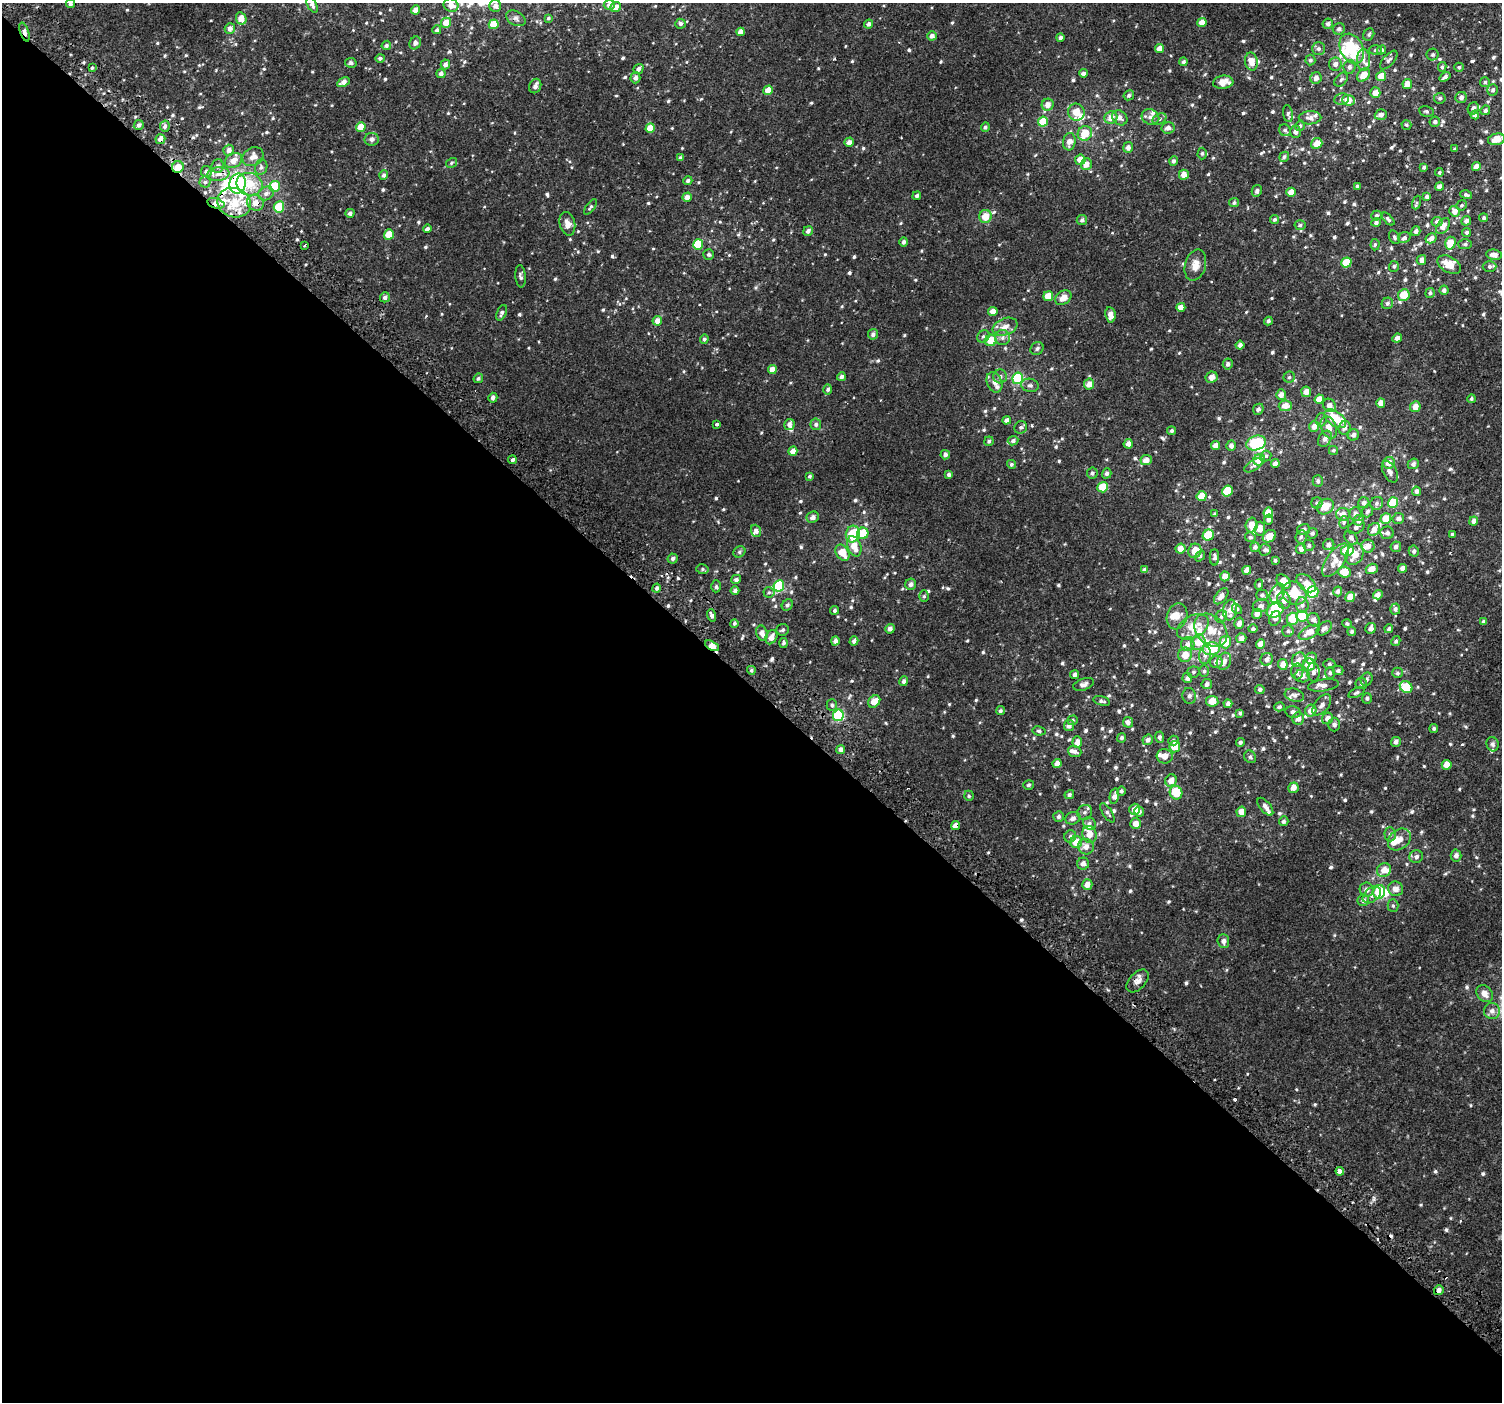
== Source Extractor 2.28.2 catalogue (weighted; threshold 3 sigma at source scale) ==
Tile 14 of 4 x 4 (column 2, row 4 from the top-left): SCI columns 1564-3063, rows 224-1623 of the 6113 x 6113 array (HDU 1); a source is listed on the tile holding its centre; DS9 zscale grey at full resolution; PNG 1504 x 1404 px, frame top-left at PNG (2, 3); each listed source drawn as its Kron ellipse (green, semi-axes under 4 px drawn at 4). Shown black and unused: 51% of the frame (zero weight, under 2 of 3 exposures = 3% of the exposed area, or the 3 px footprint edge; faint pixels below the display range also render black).
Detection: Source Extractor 2.28.2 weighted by HDU 2 'WHT'; one run over the whole footprint, this tile lists its part. Background 0.00226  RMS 0.003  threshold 0.0136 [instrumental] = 3 sigma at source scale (4.5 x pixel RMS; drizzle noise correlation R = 1.50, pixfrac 1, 0.0396/0.0396 arcsec/px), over >= 5 px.
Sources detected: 835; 5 inside a brighter object's white glare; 5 cosmic-ray / hot-pixel residue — neither listed nor drawn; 48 inside a brighter listed object's ellipse — not listed separately; of the other 777, all 500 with FLUX_AUTO >= 0.502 (the completeness limit of this list) listed and drawn (277 fainter detections not listed), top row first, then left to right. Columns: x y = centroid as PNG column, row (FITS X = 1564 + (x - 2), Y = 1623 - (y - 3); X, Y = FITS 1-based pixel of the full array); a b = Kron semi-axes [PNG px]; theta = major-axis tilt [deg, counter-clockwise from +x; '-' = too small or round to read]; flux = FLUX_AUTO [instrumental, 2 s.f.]
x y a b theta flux
70 4 4 4 - 0.7
312 5 8 4 -61 0.86
451 5 7 6 - 2.2
609 5 5 5 - 1.4
495 6 6 6 - 1.4
616 7 5 4 - 2.1
416 10 4 4 - 2.3
241 18 6 5 - 3
516 18 10 7 -29 0.97
548 18 4 3 - 0.57
1202 22 4 4 - 2.5
446 23 5 5 - 3.2
494 24 5 4 - 6.7
680 24 5 5 - 0.71
869 24 5 4 - 0.93
1328 24 5 5 - 1
230 28 5 5 - 1.4
1339 29 6 5 - 0.93
437 30 4 4 - 0.57
24 32 10 4 -71 1.6
741 32 4 4 - 1.7
1369 34 6 5 - 0.51
932 36 5 4 - 1.3
1060 38 4 4 - 0.84
415 43 7 5 62 1.1
386 45 5 4 - 0.72
1159 49 4 4 - 2.5
1319 49 6 6 - 0.97
1352 49 16 11 -63 12
1376 50 6 5 - 0.6
1382 50 5 4 - 0.67
1433 55 6 6 - 0.63
380 58 5 4 - 0.7
1310 60 5 5 - 0.65
1363 60 11 6 -89 1.6
1389 60 11 5 47 0.96
1183 62 4 4 - 0.69
1251 62 9 6 -79 3.2
351 63 6 5 - 0.65
445 64 5 4 - 1.3
1335 64 6 6 - 1.5
1349 67 7 6 - 0.99
1442 67 5 4 - 0.52
1459 67 5 4 - 0.55
92 68 3 3 - 1.6
638 69 5 4 - 1.2
441 73 4 4 - 1.1
1083 73 4 4 - 1.1
1364 75 7 5 50 4
1381 76 5 4 - 3.6
1445 77 6 4 37 0.91
635 78 5 5 - 1.1
1316 78 6 5 - 1.4
1341 80 8 5 48 0.67
343 82 7 4 27 1.7
1223 82 10 6 6 3.2
1485 82 5 5 - 0.52
1407 84 5 5 - 2.5
535 86 7 5 66 1.3
768 90 5 4 - 4.4
1493 90 6 5 - 0.67
1375 93 5 5 - 2.5
1129 95 5 4 - 0.67
1461 97 6 5 - 1.2
1440 98 6 5 - 0.66
1341 99 7 5 7 0.78
1348 100 6 5 - 3.6
1048 105 6 6 - 2.1
1473 108 6 5 - 1.4
1485 110 5 4 - 0.79
1426 111 7 5 -12 0.52
1076 112 8 8 - 4
1288 114 8 5 -80 0.62
1381 115 6 5 - 1.4
1475 115 4 4 - 1.2
1150 117 9 7 -25 1.4
1111 118 6 6 - 2.6
1120 118 8 7 - 1.5
1310 118 11 6 2 1.6
1159 119 7 5 29 0.7
1043 122 5 5 - 7.9
1435 122 5 5 - 0.77
139 125 5 5 - 0.86
1406 125 5 5 - 0.57
165 126 6 5 - 0.9
1300 126 5 4 - 0.63
361 127 5 4 - 4.1
985 127 5 4 - 0.68
650 128 5 4 - 3.6
1168 128 6 5 - 1.2
1285 130 6 5 - 0.62
1295 132 6 5 - 1.4
1085 133 7 7 - 4.3
160 139 5 5 - 1.9
372 139 7 6 - 1
1496 139 8 5 14 4.5
849 142 5 4 - 1.3
1069 142 9 6 82 2.2
1317 143 6 5 - 3.5
1128 147 5 5 - 1.3
1455 149 4 3 - 0.5
229 150 5 5 - 1.5
1202 153 6 4 88 0.51
253 157 11 9 32 2.2
1284 157 5 4 - 0.63
681 158 4 4 - 0.94
233 160 9 7 32 2.5
1080 160 5 5 - 3.5
1174 161 5 4 - 0.79
451 163 6 4 32 0.53
1086 164 6 5 - 2.2
218 166 7 6 - 1.1
1476 166 4 4 - 1.8
178 167 6 5 - 3.7
261 167 8 6 74 0.79
1424 167 4 3 - 0.61
206 171 5 5 - 1
1439 172 4 4 - 0.53
218 174 11 6 8 1.9
384 175 4 4 - 0.76
1184 175 5 5 - 2.4
688 181 4 4 - 0.78
205 182 5 5 - 0.68
237 184 10 8 80 48
249 184 13 11 -20 5.9
275 186 5 5 - 9.3
1357 186 4 3 - 0.58
1439 186 4 4 - 1.4
1257 191 6 5 - 0.81
1291 192 4 4 - 2.6
266 193 8 6 25 1.3
1466 195 6 4 -14 0.61
917 196 4 4 - 0.76
687 197 5 4 - 1.5
1427 197 4 4 - 0.9
1417 202 7 4 71 0.52
216 203 9 5 -16 1.6
234 203 17 14 -20 8.2
255 203 8 7 - 2.4
1234 203 5 4 - 0.6
1462 205 5 5 - 0.53
279 207 5 5 - 7
590 207 9 4 53 0.58
1455 211 5 5 - 2
350 213 5 4 - 0.87
985 216 6 6 - 3.6
1376 216 5 5 - 0.77
1484 218 4 4 - 0.55
1275 219 5 4 - 0.58
1388 219 8 4 -46 0.67
1082 220 5 5 - 0.89
1466 221 5 4 - 1
1376 222 5 4 - 0.82
1437 222 5 5 - 1.2
567 224 12 7 -77 2.3
1300 225 5 5 - 0.52
1443 226 9 5 55 2.5
427 229 4 3 - 0.66
808 231 5 4 - 1
1416 231 5 4 - 0.99
1467 232 4 4 - 0.58
389 234 5 4 - 6.9
1394 237 7 5 -61 0.58
1404 238 6 5 - 0.9
1431 238 6 4 28 1.8
904 242 5 4 - 0.77
1450 243 6 5 - 5.3
698 244 5 5 - 11
1465 244 7 5 2 0.67
1375 245 5 4 - 0.56
304 246 3 3 - 0.56
709 254 5 5 - 0.65
1494 255 8 5 -10 1.7
1421 260 5 4 - 1.4
1346 263 5 5 - 7.3
1195 265 16 10 74 2.8
1449 265 13 8 -30 4.2
1394 266 5 5 - 0.57
1490 266 7 5 1 0.75
521 276 11 5 -86 0.88
1444 290 4 4 - 0.91
1430 293 5 4 - 0.6
1404 295 6 5 - 6.4
1048 296 5 5 - 4
385 297 5 5 - 1
1063 298 9 6 36 2.5
1387 303 6 5 - 0.84
1181 307 4 4 - 2.6
993 311 4 4 - 2
502 313 8 4 67 0.83
1110 315 8 5 -80 2.1
657 321 5 4 - 1.8
1268 321 4 4 - 0.74
1005 327 13 8 21 2.4
873 334 5 5 - 0.9
983 336 7 5 37 0.72
1002 338 7 7 - 1.1
1397 338 5 4 - 1
704 339 5 4 - 0.63
991 340 6 5 - 4.9
1240 345 4 4 - 1.2
1037 349 7 6 - 0.75
1228 364 5 5 - 0.85
772 370 4 4 - 2
1000 376 7 7 - 0.92
841 377 4 4 - 1
1211 377 6 5 - 1.9
1289 377 6 5 - 0.59
478 378 5 4 - 0.61
1018 378 5 5 - 20
994 382 10 7 -67 1.7
1089 384 5 5 - 2.1
1030 385 9 6 -10 0.88
828 389 5 4 - 0.61
1306 392 5 5 - 1.7
1281 394 5 5 - 1.4
493 398 5 4 - 0.82
1319 399 5 4 - 3
1471 399 4 4 - 0.5
1381 403 4 4 - 2.2
1329 405 7 6 - 1.6
1285 406 6 5 - 2.5
1415 407 5 5 - 2.6
1258 409 6 5 - 0.75
1335 419 12 7 -37 6.6
1007 420 4 4 - 1.1
1321 420 6 5 - 0.66
717 424 3 3 - 2.7
789 424 5 5 - 1.2
816 424 6 5 - 0.81
1314 426 5 5 - 1.7
1021 427 6 6 - 0.68
1329 427 11 7 -66 2.4
1345 428 7 5 65 1.3
1172 431 4 4 - 0.62
1353 435 6 5 - 1.1
1325 439 8 6 58 1.4
989 441 5 4 - 0.65
1013 441 5 4 - 0.81
1256 443 10 7 18 14
1128 444 5 4 - 1.4
1215 445 4 4 - 1.8
1231 446 5 5 - 1.1
1333 450 4 4 - 0.51
793 451 5 4 - 1.9
945 455 4 4 - 0.97
1266 456 5 5 - 0.57
512 460 4 3 - 1.2
1146 460 5 5 - 1.9
1259 460 6 5 - 4.6
1389 463 6 6 - 2.5
1011 464 4 4 - 0.51
1275 464 4 4 - 1.4
1413 464 5 5 - 0.87
1253 465 10 5 31 0.74
1390 472 12 6 -61 1.2
1092 473 5 5 - 0.77
1107 473 5 4 - 0.77
949 475 4 4 - 0.82
809 476 3 3 - 0.54
1318 481 5 5 - 0.77
1103 487 5 5 - 6.7
1227 491 5 5 - 8.8
1416 491 4 4 - 1
1202 496 5 5 - 5.2
1393 502 5 5 - 8.2
1317 503 5 5 - 0.66
1364 503 5 5 - 1
1377 503 7 6 - 0.81
1325 507 9 7 36 3.8
1368 511 6 5 - 0.73
1268 513 5 4 - 4.7
1215 514 4 4 - 0.51
1343 514 7 6 - 1.8
1355 514 7 6 - 0.95
813 517 6 5 - 1.1
1398 518 6 5 - 0.92
1268 519 5 4 - 0.92
1386 519 5 5 - 4.7
1359 520 5 5 - 1.6
1474 521 4 4 - 1.2
1344 522 6 4 76 0.51
1251 525 7 6 - 2.9
1356 527 9 6 32 1
1260 529 7 5 85 2.4
1304 529 6 5 - 0.95
1374 529 7 5 51 2
756 531 6 5 - 0.96
863 533 6 5 - 6.2
1312 533 5 5 - 0.64
1387 533 7 6 - 1.1
853 534 8 7 - 10
1452 534 4 3 - 0.5
1208 535 6 5 - 7.9
1269 536 7 5 39 3.5
1250 537 5 4 - 0.52
1301 537 7 5 82 0.66
1351 538 8 5 -48 0.87
1309 545 5 5 - 0.57
1329 545 6 5 - 1
854 546 10 6 -71 3.6
1368 546 6 6 - 1.9
1255 547 5 4 - 0.94
1396 547 5 5 - 0.82
1180 548 5 5 - 2.3
1301 549 5 5 - 1.3
1265 550 6 5 - 0.71
1347 550 6 5 - 7.5
1195 551 7 6 - 3.3
1414 551 5 5 - 0.77
739 552 6 5 - 0.59
842 553 9 6 -55 4.8
1355 554 11 8 65 4
1200 556 6 4 53 0.62
1214 557 8 4 90 0.84
673 559 5 5 - 0.78
1275 560 3 3 - 0.57
1336 560 19 9 55 3.4
1403 568 4 4 - 1.5
702 569 6 5 - 0.57
1372 569 6 5 - 2.3
1144 570 4 4 - 1.2
1247 570 4 4 - 1.9
1345 572 6 5 - 4.5
1225 576 5 4 - 2.3
736 579 5 4 - 0.83
1284 581 8 6 -45 4.2
1306 583 11 7 -41 2.8
911 584 5 5 - 1.1
1259 585 5 4 - 0.53
716 586 6 4 -90 0.58
779 586 6 5 - 19
657 588 4 4 - 0.73
735 591 4 4 - 0.81
1338 591 5 4 - 0.88
769 592 5 5 - 0.56
1313 592 6 5 - 16
1277 593 10 7 63 2.5
1294 593 13 11 -38 8.4
1262 595 6 5 - 0.75
1378 595 5 4 - 1.5
924 596 6 5 - 0.5
1221 596 9 5 52 1.8
1350 597 5 4 - 3.1
1284 600 8 7 - 1.7
787 605 6 5 - 0.59
1302 605 8 6 -88 1.1
1261 606 8 6 13 0.89
1237 609 6 4 -50 0.59
1395 609 5 5 - 0.86
835 610 4 3 - 0.54
1230 610 10 7 82 2.3
1275 610 9 6 33 12
1257 614 5 4 - 1.6
711 615 6 4 -73 0.91
1177 616 13 10 73 2.7
1302 616 6 5 - 10
1221 617 6 5 - 0.6
1275 619 7 6 - 0.97
1292 619 6 6 - 5.4
1314 620 7 6 - 1.1
1483 622 4 3 - 0.73
734 623 4 4 - 0.65
1239 623 6 5 - 1.3
1347 624 4 4 - 0.52
1193 627 17 11 29 4.9
1324 628 9 5 41 0.99
1371 628 5 5 - 1.2
890 629 5 4 - 1.1
1253 629 4 4 - 0.6
1389 629 4 4 - 0.65
783 630 6 6 - 0.64
1211 630 19 14 -46 5.9
1288 631 6 5 - 0.57
1352 631 4 4 - 0.66
1309 632 11 6 28 3.3
762 633 8 5 -72 1.8
771 637 7 5 61 2.2
1241 638 5 5 - 1.4
835 641 4 4 - 1.3
854 641 5 4 - 1.1
1396 641 5 4 - 0.66
1198 642 8 7 - 4.1
1225 642 6 5 - 4.6
784 643 5 4 - 0.56
1188 644 7 6 - 1.5
1261 644 5 4 - 2.5
712 646 8 4 -28 2.6
1211 649 8 6 8 11
1185 655 7 6 - 3.3
1205 655 9 6 82 1.3
1311 658 5 5 - 1
1267 659 6 6 - 1.3
1299 660 7 6 - 1.2
1224 661 9 7 65 1.7
1216 662 6 6 - 1.7
1283 664 5 5 - 2
1329 664 6 5 - 0.53
1309 665 6 6 - 3.9
751 670 4 4 - 0.53
1204 671 5 5 - 0.6
1297 671 8 6 87 0.9
1338 671 5 4 - 0.65
1193 672 6 5 - 0.66
1313 672 9 6 -87 0.95
1330 673 6 4 88 0.6
1397 673 5 5 - 0.6
1075 675 4 3 - 0.97
1302 676 8 6 -1 1.6
1187 678 5 5 - 1.3
1367 679 7 5 65 0.78
904 681 5 4 - 0.85
1084 684 10 6 19 1.2
1207 684 5 5 - 1
1361 684 6 5 - 0.56
1323 685 15 6 8 1.5
1406 687 6 5 - 9.9
1260 689 4 4 - 0.71
1356 692 9 4 26 0.63
1294 695 10 6 -17 1.1
1189 696 8 7 - 1
1367 698 5 5 - 0.57
874 701 7 5 46 3.2
1102 701 9 4 -15 0.67
1212 701 6 5 - 3.6
1228 704 4 4 - 1.1
832 705 6 5 - 0.6
1322 705 12 7 51 1.4
1279 707 5 4 - 0.66
1000 711 4 4 - 0.58
1311 711 6 5 - 2.2
1293 712 8 5 -12 1.2
1240 713 4 3 - 0.6
838 715 6 5 - 26
1298 718 6 5 - 1.5
1327 718 6 5 - 1.6
1072 720 5 4 - 0.51
1128 722 5 5 - 0.98
1334 724 7 6 - 0.93
1069 726 5 5 - 1.2
1434 728 4 4 - 0.56
1039 731 6 4 -10 0.57
1159 737 5 4 - 0.83
1122 738 5 4 - 0.66
1148 740 5 5 - 1.1
1173 740 5 4 - 0.51
1077 742 6 4 89 1.7
1240 742 4 4 - 0.63
1396 742 5 5 - 0.99
1493 744 7 6 - 0.75
1175 747 6 5 - 4.4
841 749 4 4 - 1
1075 751 7 5 -20 0.92
1165 756 8 7 - 2.1
1250 757 6 5 - 0.57
1057 764 4 4 - 2
1447 765 5 5 - 2.6
1171 781 6 5 - 2.4
1028 785 5 4 - 0.52
1293 788 5 5 - 1.9
1121 791 5 4 - 0.57
1176 793 7 6 - 7.1
1069 795 5 4 - 0.71
969 796 5 4 - 0.5
1114 796 8 4 78 1.4
1265 807 10 5 -51 1.3
1135 809 5 5 - 2.1
1085 812 8 7 - 0.89
1139 812 5 5 - 0.9
1241 812 5 4 - 2.4
1107 813 11 4 -57 0.68
1059 816 5 5 - 0.83
1073 818 8 6 20 0.99
1284 821 5 4 - 0.64
1089 823 7 6 - 0.81
1136 824 5 5 - 1.9
955 826 4 4 - 1.6
1089 834 9 7 -73 3.1
1390 834 7 5 -89 0.76
1070 836 6 5 - 0.82
1399 839 12 9 39 2.6
1076 842 6 6 - 3.9
1086 847 8 7 - 1.9
1456 856 6 5 - 1.2
1416 857 7 6 - 0.92
1083 864 6 6 - 1.4
1384 870 7 6 - 2.1
1087 885 5 5 - 1.9
1396 889 7 7 - 1.9
1367 890 7 7 - 1.4
1379 892 7 6 - 8
1372 895 10 7 39 1.5
1363 900 6 5 - 0.95
1393 906 6 5 - 0.52
1223 941 7 6 - 1.2
1137 981 14 8 46 1.9
1485 994 9 7 -49 1.9
1492 1011 8 8 - 1.5
1340 1171 4 3 - 3.7
1439 1290 5 5 - 1.1
Overlapping masked pixels (flux is a lower limit): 8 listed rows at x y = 24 32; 160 139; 178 167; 237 184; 216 203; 255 203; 712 646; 955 826
Isophote crosses this tile's border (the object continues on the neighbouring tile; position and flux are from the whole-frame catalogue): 5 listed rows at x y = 70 4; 312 5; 451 5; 616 7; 1496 139